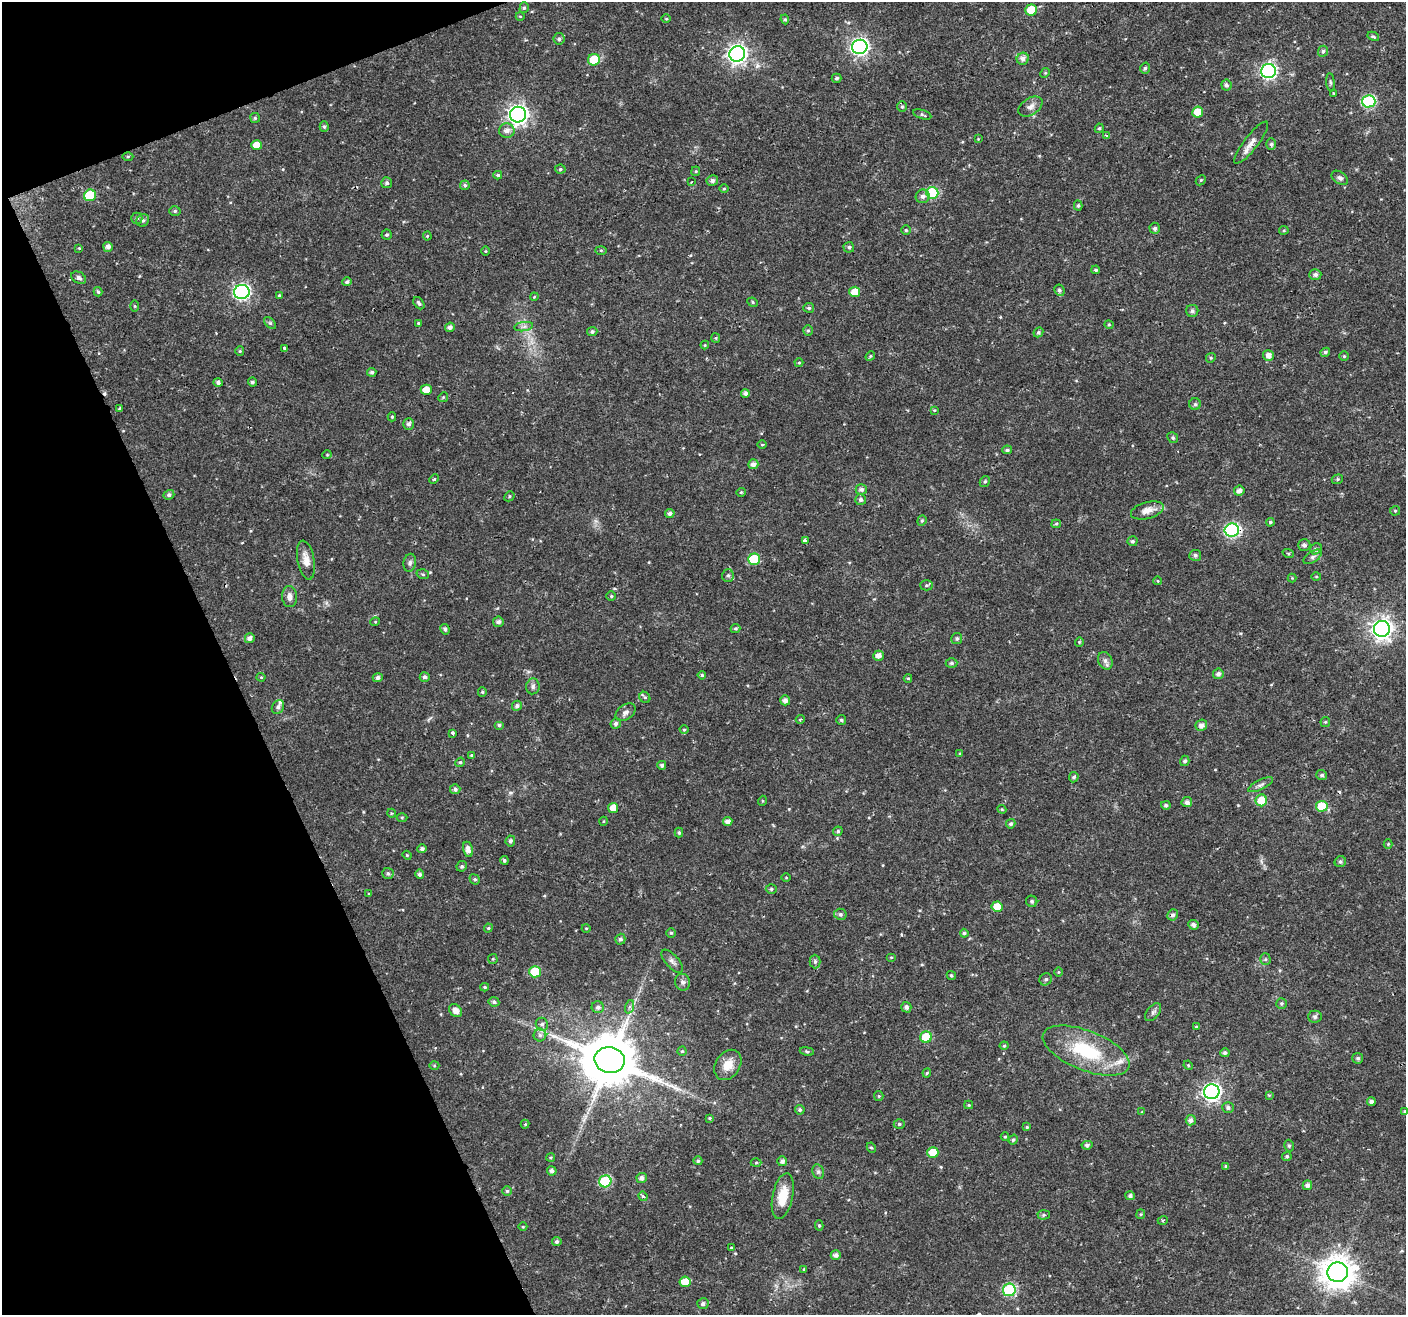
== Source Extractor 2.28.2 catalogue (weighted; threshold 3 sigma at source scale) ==
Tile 5 of 4 x 4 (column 1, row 2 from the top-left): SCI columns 1-1404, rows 2710-4022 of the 5621 x 5477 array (HDU 1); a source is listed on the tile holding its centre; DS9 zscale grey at full resolution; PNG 1408 x 1317 px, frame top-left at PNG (2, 2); each listed source drawn as its Kron ellipse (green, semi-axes under 4 px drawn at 4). Shown black and unused: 19% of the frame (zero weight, under 2 of 3 exposures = <1% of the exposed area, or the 3 px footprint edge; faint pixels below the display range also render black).
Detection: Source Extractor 2.28.2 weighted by HDU 2 'WHT'; one run over the whole footprint, this tile lists its part. Background 0.0197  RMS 0.0029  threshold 0.013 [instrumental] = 3 sigma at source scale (4.5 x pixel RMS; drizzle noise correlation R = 1.50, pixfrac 1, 0.0396/0.0396 arcsec/px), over >= 5 px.
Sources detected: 310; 2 cosmic-ray / hot-pixel residue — neither listed nor drawn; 2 inside a brighter listed object's ellipse — not listed separately; the other 306 listed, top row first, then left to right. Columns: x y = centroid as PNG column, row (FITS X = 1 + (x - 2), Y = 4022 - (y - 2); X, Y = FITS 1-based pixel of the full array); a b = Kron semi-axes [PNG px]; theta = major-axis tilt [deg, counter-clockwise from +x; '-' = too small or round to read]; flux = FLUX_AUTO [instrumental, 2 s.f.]
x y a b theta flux
524 8 5 4 - 0.54
1031 10 6 5 - 9.2
520 16 4 3 - 0.21
666 19 5 3 - 0.26
785 19 5 4 - 0.42
1373 36 6 4 -28 0.47
559 39 6 5 - 0.65
860 47 8 7 - 95
1323 51 5 5 - 0.58
737 54 8 7 - 130
1023 59 6 6 - 1.5
594 60 6 5 - 7.8
1145 68 6 4 72 0.59
1268 71 7 7 - 65
1045 73 5 4 - 0.34
837 78 5 4 - 0.66
1330 82 9 3 -85 0.45
1226 85 6 5 - 0.73
1334 93 3 3 - 0.34
1369 101 6 6 - 32
902 106 5 5 - 0.49
1030 107 13 8 33 1.6
1198 112 5 5 - 5.9
922 114 9 4 -18 0.59
518 115 8 8 - 140
255 118 5 5 - 0.43
324 127 5 4 - 0.52
1099 128 5 4 - 0.42
507 131 7 7 - 1.6
1107 136 3 3 - 1.2
978 139 3 3 - 0.21
1251 143 26 7 52 2.4
1271 144 6 5 - 0.48
257 145 5 5 - 3.7
128 156 5 3 - 0.35
560 169 5 4 - 0.45
696 171 5 4 - 0.33
498 175 4 4 - 0.51
1340 178 9 6 -36 0.83
712 180 5 5 - 0.97
1201 180 6 4 44 0.33
691 182 4 2 - 0.29
387 183 5 5 - 0.65
465 185 5 4 - 0.53
724 189 5 3 - 0.28
932 193 6 6 - 21
90 195 6 6 - 14
923 196 7 6 - 0.96
1078 205 5 4 - 0.45
175 211 5 5 - 0.49
137 218 5 5 - 0.63
143 220 7 6 - 0.63
1155 228 6 5 - 0.78
906 230 4 4 - 0.39
1284 230 4 4 - 0.33
387 235 5 5 - 0.53
427 236 4 4 - 0.3
108 247 5 4 - 1.1
849 247 5 5 - 0.58
79 248 3 3 - 0.23
601 250 6 4 -1 0.32
485 251 5 3 - 0.25
1096 270 4 3 - 0.42
1315 274 6 5 - 0.93
79 278 8 5 -29 0.77
347 282 5 4 - 0.65
1059 290 6 5 - 0.69
98 292 5 4 - 0.5
242 292 8 7 - 70
855 292 5 5 - 4.1
279 295 4 4 - 0.38
534 297 4 3 - 0.24
753 302 5 4 - 0.4
419 303 7 4 -53 0.71
135 306 5 3 - 0.28
809 308 5 5 - 0.53
1192 311 6 6 - 0.82
270 323 7 4 -45 0.49
418 323 4 3 - 0.35
1109 325 4 4 - 0.32
450 327 5 4 - 1
524 327 9 4 9 0.86
808 330 5 4 - 0.4
592 332 5 4 - 0.64
1038 332 5 4 - 0.59
716 338 5 4 - 0.35
705 345 4 4 - 0.25
285 349 3 3 - 1.9
240 351 5 4 - 0.33
1325 352 5 4 - 0.54
1268 355 5 5 - 1.8
870 356 5 4 - 0.34
1344 356 5 5 - 0.4
1211 358 5 4 - 0.41
799 363 4 4 - 0.27
372 372 4 4 - 0.64
218 382 5 4 - 0.82
252 382 4 4 - 0.63
426 390 5 5 - 2.8
745 393 4 4 - 0.95
443 397 5 4 - 0.36
1195 404 6 6 - 0.49
120 408 3 2 - 0.44
934 410 4 4 - 0.3
392 417 4 4 - 0.42
409 424 6 5 - 0.85
1173 438 6 5 - 0.52
762 445 4 3 - 0.28
1007 450 5 4 - 0.57
327 455 5 3 - 0.23
753 464 5 5 - 1.5
434 479 5 3 - 0.34
1337 479 6 4 22 0.43
985 481 6 4 58 0.5
861 489 6 5 - 0.9
1239 491 5 5 - 1.3
741 492 5 4 - 0.31
169 495 5 4 - 0.79
509 496 5 4 - 0.4
861 500 5 5 - 0.79
1147 510 17 8 16 2.7
1395 511 5 5 - 0.35
670 513 5 4 - 0.82
922 521 5 4 - 0.43
1270 522 4 4 - 0.46
1056 524 5 4 - 0.34
1232 530 7 6 - 48
805 541 4 3 - 1.2
1132 541 5 5 - 0.59
1304 545 6 6 - 0.91
1316 549 6 5 - 0.59
1288 553 6 3 -19 0.36
1195 555 6 5 - 0.78
1313 557 10 5 34 0.86
754 559 6 5 - 11
306 560 20 8 -79 2.8
410 563 9 6 80 0.79
423 574 6 5 - 0.46
728 575 6 5 - 0.68
1316 577 5 3 - 0.29
1292 578 4 4 - 0.25
1158 581 4 3 - 0.22
927 585 6 5 - 0.52
611 596 5 4 - 0.41
290 597 10 7 -87 1.5
375 622 5 3 - 0.24
498 622 5 5 - 1
735 628 5 4 - 0.46
445 629 5 4 - 0.53
1382 629 8 8 - 170
250 638 5 5 - 1.1
957 639 5 5 - 0.6
1079 642 5 4 - 0.33
878 656 5 5 - 1.9
1105 661 9 7 -65 1.1
952 663 6 4 1 0.58
1218 674 5 5 - 1
702 675 4 4 - 0.42
261 677 4 4 - 0.29
425 677 5 5 - 0.84
378 678 5 4 - 0.92
908 678 4 4 - 0.3
533 686 8 6 84 0.86
482 692 5 4 - 0.38
645 697 6 5 - 0.49
785 700 5 5 - 1.2
517 706 5 5 - 0.86
278 707 7 6 - 0.92
626 712 11 7 37 1.1
800 719 4 3 - 0.33
841 720 5 5 - 0.49
1325 722 5 5 - 0.38
616 723 5 5 - 0.71
499 725 5 4 - 0.61
1201 725 6 5 - 1.4
684 730 4 3 - 0.26
452 733 3 3 - 1.2
960 753 4 3 - 0.28
472 755 3 3 - 0.45
1185 761 5 4 - 0.65
460 762 5 4 - 0.41
662 765 4 4 - 0.71
1322 775 5 5 - 0.66
1074 777 5 5 - 0.61
1261 785 14 5 26 0.99
455 789 5 5 - 0.77
1261 800 6 6 - 6.9
762 801 5 3 - 0.26
1187 802 5 5 - 1.1
1166 805 5 4 - 0.67
1322 806 6 5 - 8.7
613 808 5 5 - 2.7
1002 809 4 4 - 0.3
391 813 4 3 - 0.28
402 817 5 3 - 0.33
604 821 4 3 - 0.24
728 821 5 4 - 1.4
1011 824 5 4 - 0.64
838 831 5 4 - 0.53
679 833 5 4 - 0.49
510 841 5 5 - 0.69
1388 844 4 4 - 0.32
422 849 5 4 - 0.87
468 849 8 5 -77 1.6
407 855 4 4 - 0.3
504 860 4 4 - 0.52
1340 862 6 5 - 0.64
462 866 5 5 - 0.59
388 873 5 5 - 0.64
420 874 5 4 - 0.75
786 877 5 3 - 0.25
475 879 5 4 - 0.51
771 889 5 4 - 0.49
369 894 4 3 - 0.28
1032 901 6 5 - 0.63
997 907 5 5 - 4.1
840 914 6 5 - 0.8
1173 915 6 5 - 0.9
1193 925 5 5 - 0.92
488 928 4 4 - 0.33
586 928 4 3 - 0.23
671 933 5 4 - 0.4
964 933 4 4 - 0.58
620 939 5 5 - 0.76
891 957 5 3 - 0.28
493 959 5 5 - 0.32
1265 959 5 5 - 0.46
672 961 14 6 -48 1.1
815 961 7 5 -88 0.66
535 972 6 6 - 10
1059 972 5 3 - 0.25
951 975 5 4 - 0.49
1046 979 6 5 - 0.62
683 982 8 7 - 0.91
485 987 4 3 - 0.37
494 1002 5 4 - 0.73
1282 1003 5 5 - 0.48
598 1007 6 6 - 1
629 1007 7 4 70 0.55
906 1007 5 5 - 0.92
456 1011 7 5 -44 2.2
1153 1012 10 6 52 0.84
1315 1017 7 6 - 0.92
542 1024 7 6 - 0.88
1196 1027 4 3 - 0.48
540 1035 6 6 - 0.95
926 1037 6 5 - 11
1004 1046 4 4 - 0.31
682 1051 4 4 - 0.35
807 1051 7 3 -9 0.39
1086 1051 46 20 -21 19
1225 1053 5 4 - 0.71
1358 1058 5 5 - 0.61
610 1060 15 13 -12 1900
728 1065 16 12 57 4.1
1188 1065 5 3 - 0.29
434 1066 5 3 - 0.3
927 1073 4 3 - 0.33
1212 1092 8 7 - 99
1269 1095 4 4 - 0.31
879 1096 5 4 - 0.35
1371 1102 4 4 - 1.1
969 1105 4 4 - 0.37
1228 1108 6 5 - 0.72
800 1110 5 4 - 0.55
1405 1111 4 4 - 0.5
1142 1112 4 4 - 0.23
709 1118 4 3 - 0.3
1191 1120 5 5 - 1
525 1124 4 4 - 0.27
899 1124 5 4 - 0.5
1027 1127 4 4 - 0.35
1005 1137 4 4 - 0.3
1013 1140 5 4 - 0.5
1087 1145 5 4 - 0.71
1289 1146 6 4 -75 0.47
871 1148 5 4 - 0.39
933 1152 5 5 - 5.7
1287 1156 5 4 - 0.56
551 1157 4 4 - 0.36
698 1161 4 4 - 0.52
782 1161 5 5 - 1.1
756 1163 5 3 - 0.31
1226 1167 4 4 - 0.57
552 1171 5 4 - 1.1
818 1172 7 5 -69 0.68
642 1178 5 5 - 1.1
605 1181 6 6 - 21
1307 1185 5 4 - 1.1
507 1191 5 5 - 0.49
643 1196 5 4 - 0.51
783 1196 23 10 78 6.1
1130 1196 5 4 - 0.76
1141 1214 5 4 - 0.32
1044 1215 6 4 2 0.54
1163 1220 5 3 - 0.3
819 1225 5 4 - 0.44
523 1227 4 3 - 0.22
557 1242 4 4 - 0.58
731 1248 4 3 - 0.37
836 1255 5 4 - 1.1
804 1269 3 3 - 0.34
1338 1272 10 9 - 490
685 1282 6 5 - 3.7
1009 1290 6 6 - 29
703 1304 6 5 - 0.86
Overlapping masked pixels (flux is a lower limit): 1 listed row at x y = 1232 530
Isophote crosses this tile's border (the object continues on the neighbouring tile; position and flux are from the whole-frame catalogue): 1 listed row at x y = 1405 1111